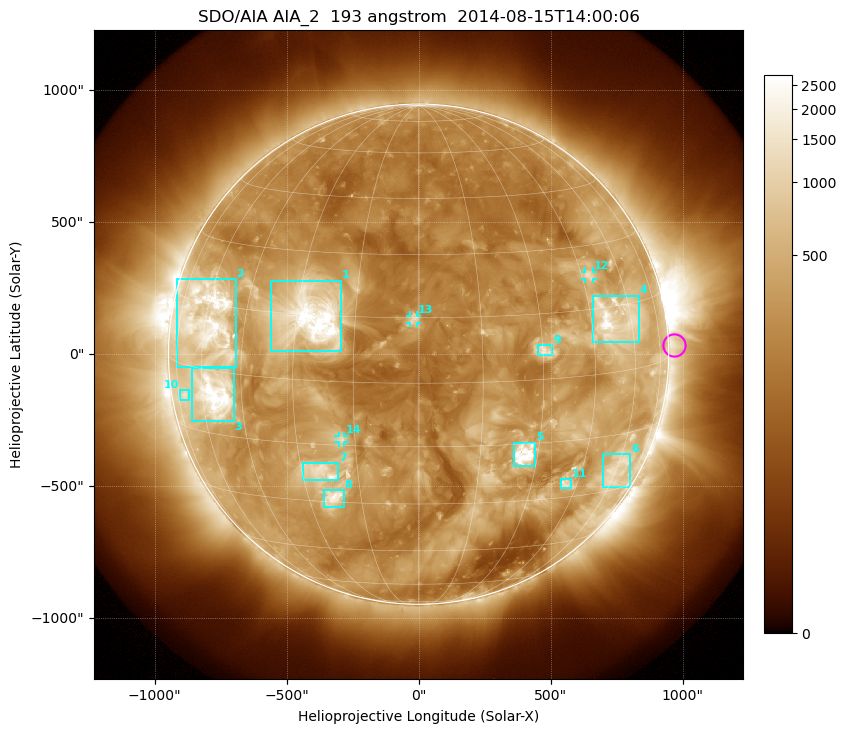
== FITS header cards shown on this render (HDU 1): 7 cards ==
TELESCOP= 'SDO/AIA'
INSTRUME= 'AIA_2'
WAVELNTH=                  193
WAVEUNIT= 'angstrom'
DATE-OBS= '2014-08-15T14:00:06.84'
CTYPE1  = 'HPLN-TAN'
CTYPE2  = 'HPLT-TAN'

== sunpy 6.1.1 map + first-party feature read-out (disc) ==
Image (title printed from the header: SDO/AIA AIA_2  193 angstrom  2014-08-15T14:00:06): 1024 x 1024 px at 2.4 arcsec/px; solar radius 948 arcsec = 395 px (full disc in frame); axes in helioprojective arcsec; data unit not stated in the header (colour bar unlabelled)
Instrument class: DISC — disc imager (sunpy class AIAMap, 193 A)
Bright regions (active regions / flare kernels): reference = the median radial profile (limb darkening/brightening removed); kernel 9 px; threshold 5 sigma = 680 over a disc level ~269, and >= 1.15x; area >= 12 px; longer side >= 9 px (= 22 arcsec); searched inside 0.97 R_sun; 14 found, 14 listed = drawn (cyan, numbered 1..; 3 of them under ~33 arcsec drawn as corner ticks so the feature stays visible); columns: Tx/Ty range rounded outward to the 5 arcsec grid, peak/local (2 s.f.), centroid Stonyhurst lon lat
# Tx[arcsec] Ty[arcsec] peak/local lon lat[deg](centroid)
1 -560..-295 10..280 15 -26 +14
2 -920..-690 -50..285 11 -59 +12
3 -860..-700 -255..-50 13 -55 -5
4 660..835 45..220 9.4 +53 +12
5 360..445 -425..-335 18 +26 -18
6 695..805 -505..-380 4.5 +60 -24
7 -440..-305 -480..-410 6.2 -25 -22
8 -360..-280 -580..-515 8.2 -23 -29
9 450..510 -5..35 5.4 +30 +7
10 -905..-870 -175..-135 3.8 -70 -7
11 540..575 -510..-470 5.2 +41 -26
12 630..660 285..315 4.3 +48 +23
13 -30..-5 115..150 6.2 -1 +15
14 -305..-280 -335..-310 4.3 -18 -13
Off-limb structures (1.02-1.3 R_sun): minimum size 162 px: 2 found; the strongest spans PA ~225..305 deg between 1.02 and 1.3 R_sun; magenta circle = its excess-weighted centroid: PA ~270 deg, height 1.02 R_sun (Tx ~965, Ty ~35 arcsec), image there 2.4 x the reference